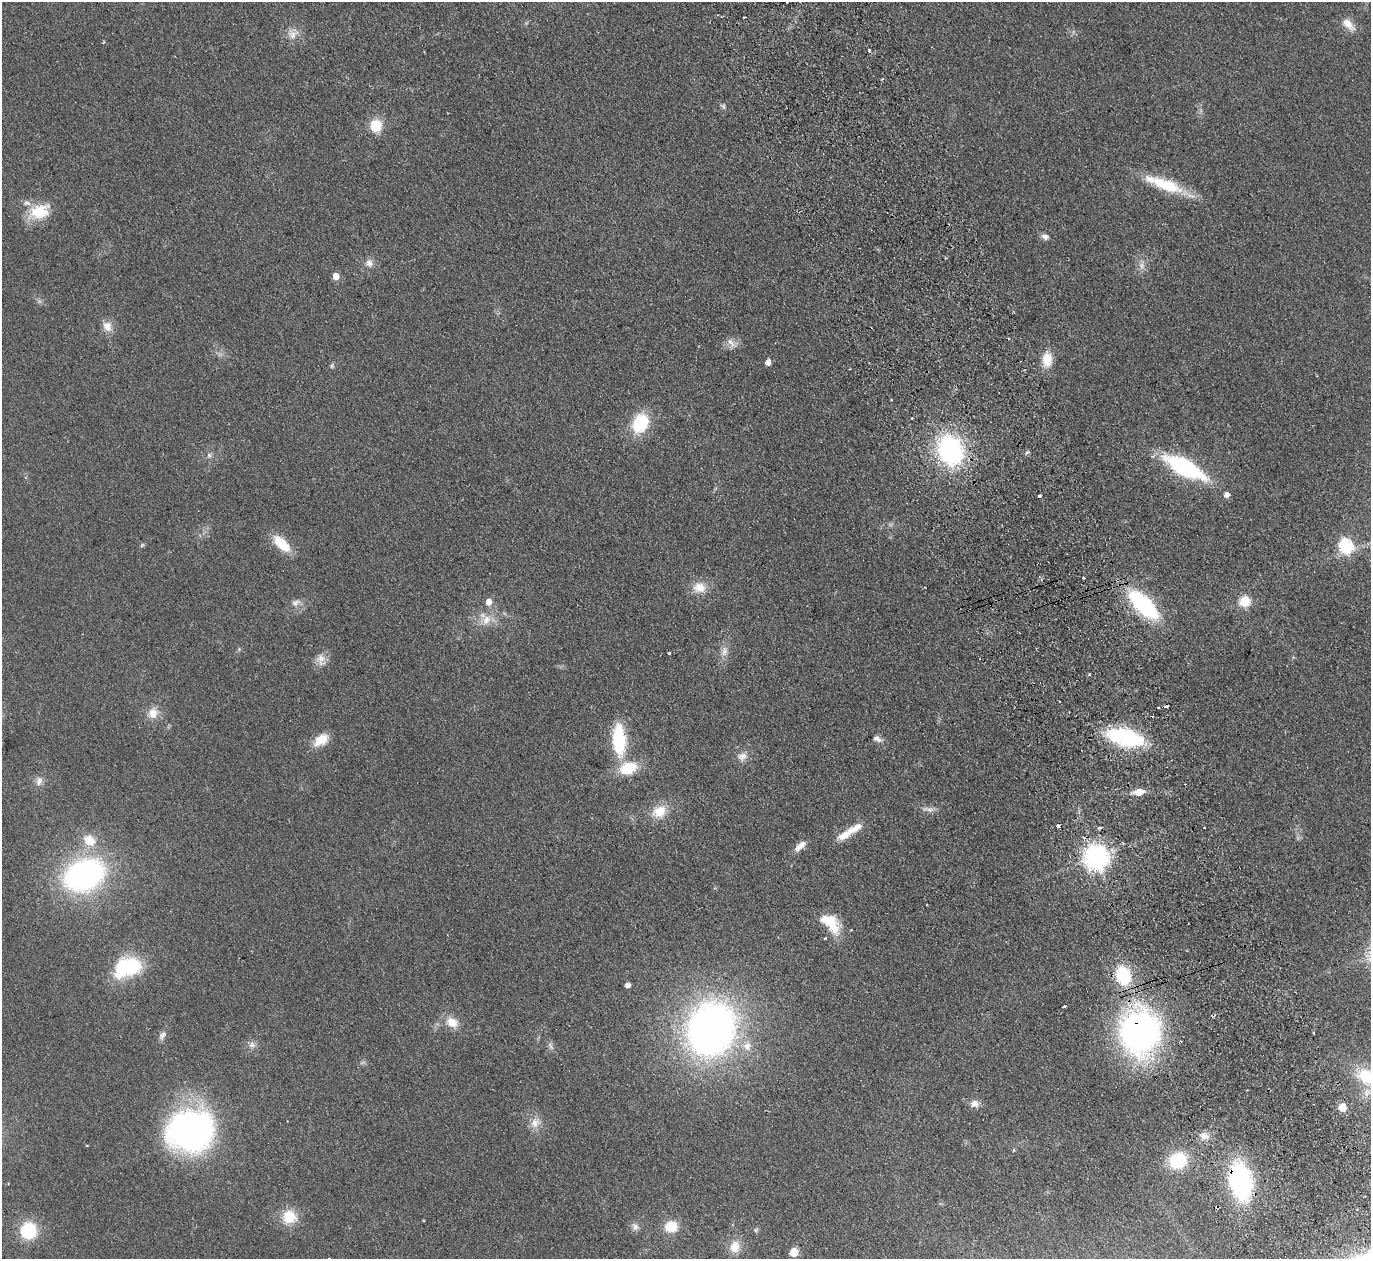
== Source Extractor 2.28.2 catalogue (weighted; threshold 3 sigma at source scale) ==
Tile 6 of 4 x 4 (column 2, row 2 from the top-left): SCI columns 1424-2792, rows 2819-4075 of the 5585 x 5508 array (HDU 1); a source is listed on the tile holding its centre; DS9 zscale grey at full resolution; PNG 1373 x 1261 px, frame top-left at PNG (2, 2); no overlay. Shown black and unused: <1% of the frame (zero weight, under 2 of 3 exposures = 3% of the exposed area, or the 3 px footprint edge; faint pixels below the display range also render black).
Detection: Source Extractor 2.28.2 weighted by HDU 2 'WHT'; one run over the whole footprint, this tile lists its part. Background 0.0914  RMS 0.01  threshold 0.0452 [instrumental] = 3 sigma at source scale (4.5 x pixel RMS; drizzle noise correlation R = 1.50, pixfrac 1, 0.05/0.05 arcsec/px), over >= 5 px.
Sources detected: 112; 2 too faint to see at this stretch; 1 inside a brighter object's white glare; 11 cosmic-ray / hot-pixel residue — not listed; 5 inside a brighter listed object's ellipse — not listed separately; the other 93 listed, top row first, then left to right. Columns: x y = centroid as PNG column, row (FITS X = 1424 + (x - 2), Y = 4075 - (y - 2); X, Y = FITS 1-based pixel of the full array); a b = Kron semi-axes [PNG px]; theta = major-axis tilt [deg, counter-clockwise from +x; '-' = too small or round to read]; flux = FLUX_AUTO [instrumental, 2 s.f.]
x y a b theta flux
786 2 3 3 - 3.3
744 17 3 2 - 1.7
1348 24 21 10 -45 11
292 35 13 11 -32 8.7
103 42 4 3 - 1.1
882 79 3 3 - 1.3
723 106 8 5 -55 2.2
376 126 12 11 - 26
1164 184 51 13 -20 46
39 211 29 19 19 30
1045 237 10 7 -12 4.2
369 263 11 10 - 6
336 276 5 5 - 13
107 326 14 12 -65 9.5
731 343 17 9 -61 6.8
1047 359 19 11 90 18
768 362 5 4 - 7.9
332 366 7 5 89 1.9
911 418 3 3 - 2.7
640 423 20 15 59 49
950 450 24 18 -66 180
1027 453 7 4 44 1.7
209 455 8 6 -74 2.9
1185 467 29 11 -28 170
1227 495 6 5 - 5.1
281 544 21 10 -44 28
142 545 6 4 46 1.4
1346 546 7 6 - 170
1083 577 3 3 - 4.7
1117 580 5 4 - 2.1
699 587 16 14 -5 15
1245 601 6 6 - 69
489 602 6 5 - 10
296 603 14 9 23 5.7
1144 605 29 13 -44 140
486 620 15 11 62 12
1037 649 3 2 - 1.9
724 651 14 9 72 7.3
669 653 3 3 - 2.1
321 659 18 12 -78 9.3
1089 675 3 3 - 2.2
1166 706 4 3 - 20
1158 707 3 2 - 1.5
153 713 15 13 69 12
1125 737 28 13 -14 140
877 739 11 7 -26 4.6
321 740 21 12 35 16
619 740 24 10 -87 82
742 757 14 12 50 8
628 768 21 14 18 32
39 781 13 9 78 5.8
1139 792 9 6 6 13
928 809 21 7 -7 5.7
659 812 19 14 31 20
1058 825 3 3 - 8.2
846 834 29 9 34 16
89 840 16 12 -37 19
800 846 17 7 42 8.5
1096 857 8 8 - 970
84 875 31 22 24 290
715 888 4 4 - 1
926 904 3 2 - 1.2
832 919 33 14 -75 22
131 967 25 23 48 48
1123 975 15 12 -70 65
628 985 4 4 - 5.9
1064 1006 3 3 - 2.4
452 1022 15 12 -32 14
711 1029 46 39 67 550
1139 1032 40 38 80 350
1314 1033 3 3 - 2.6
162 1036 13 7 59 4.4
252 1045 10 8 -17 4.6
747 1046 12 12 - 11
1367 1077 36 20 -29 52
975 1104 10 9 - 6.5
1343 1107 5 5 - 24
535 1123 16 12 50 10
191 1130 39 35 14 370
1204 1136 11 9 -12 7.9
87 1145 3 3 - 1
1014 1150 4 4 - 1.1
1178 1160 15 13 25 56
1240 1181 22 14 -76 240
9 1183 2 2 - 1
289 1217 17 16 - 24
635 1227 12 8 -63 4.6
671 1227 15 13 -4 20
756 1230 7 5 20 1.8
28 1231 13 13 - 59
735 1247 17 14 73 14
794 1252 5 5 - 28
329 1258 3 3 - 1.9
Overlapping masked pixels (flux is a lower limit): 5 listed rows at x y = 1117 580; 1037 649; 1166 706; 1139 1032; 1240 1181
Isophote crosses this tile's border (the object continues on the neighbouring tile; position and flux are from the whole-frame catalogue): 3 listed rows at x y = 786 2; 1367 1077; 329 1258